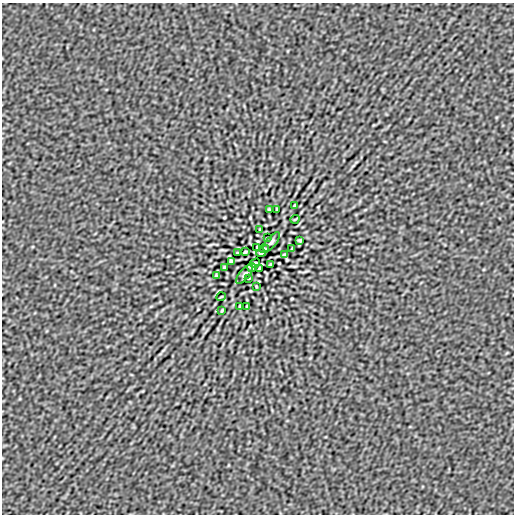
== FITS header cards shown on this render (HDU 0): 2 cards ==
NAXIS1  =                  512
NAXIS2  =                  512

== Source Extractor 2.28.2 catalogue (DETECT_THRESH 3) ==
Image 512 x 512 px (HDU 0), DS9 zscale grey, 1 PNG px = 1 image px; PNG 516 x 516 px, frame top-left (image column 1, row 512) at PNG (2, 3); each listed source drawn as its Kron ellipse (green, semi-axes under 4 px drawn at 4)
Background -6.64e-08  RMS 3.5e-06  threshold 1.04e-05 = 3 sigma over >= 5 px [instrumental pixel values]
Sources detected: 29; all 29 listed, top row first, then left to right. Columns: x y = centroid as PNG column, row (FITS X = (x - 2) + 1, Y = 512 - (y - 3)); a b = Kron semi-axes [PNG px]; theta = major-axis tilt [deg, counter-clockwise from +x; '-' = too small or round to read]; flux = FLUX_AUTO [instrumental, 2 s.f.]
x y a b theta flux
294 206 4 2 - 2.2e-04
269 210 3 2 - 2.4e-04
277 210 4 2 - 2.2e-04
295 219 4 3 - 1.7e-04
260 230 3 2 - 1.7e-04
267 238 3 2 - 1.5e-04
300 240 4 3 - 2.7e-04
271 242 12 5 51 5.8e-04
257 247 4 3 - 2.7e-04
264 249 4 3 - 2.6e-04
292 249 3 2 - 2.4e-04
245 252 3 3 - 2.8e-04
237 253 3 2 - 1.6e-04
261 253 5 3 - 3.0e-04
285 255 4 3 - 3.6e-04
231 261 4 3 - 3.7e-04
255 263 5 3 - 2.7e-04
271 264 3 3 - 2.8e-04
224 267 3 2 - 2.4e-04
252 267 4 2 - 2.2e-04
259 269 4 3 - 2.7e-04
245 274 12 5 51 5.8e-04
216 276 3 3 - 2.8e-04
249 278 3 2 - 1.5e-04
256 286 3 2 - 1.7e-04
221 297 4 3 - 1.7e-04
239 306 4 2 - 2.2e-04
247 306 3 2 - 2.4e-04
222 310 4 2 - 2.2e-04